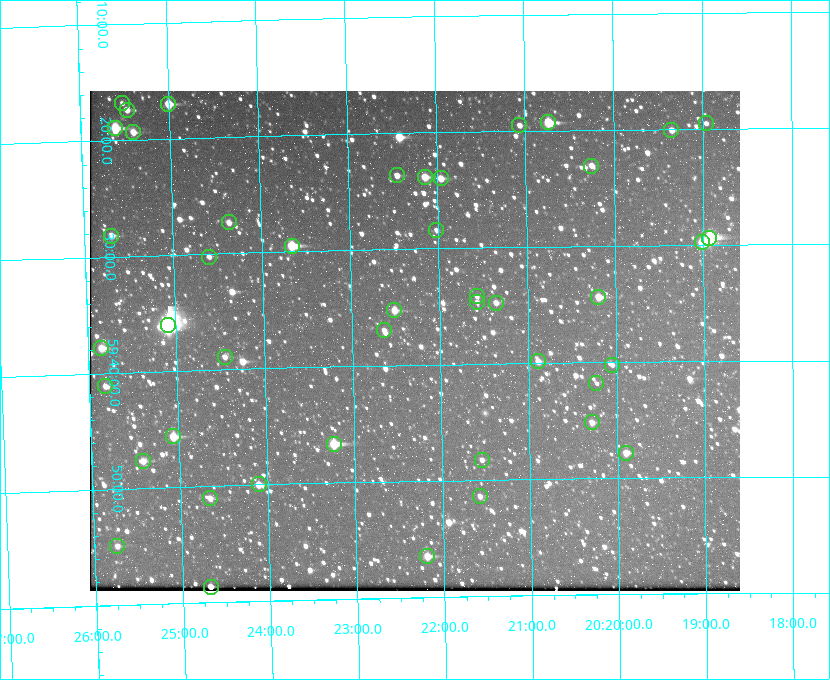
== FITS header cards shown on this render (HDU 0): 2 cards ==
NAXIS1  =                  650 / Width of table row in bytes
NAXIS2  =                  500 / Number of rows in table

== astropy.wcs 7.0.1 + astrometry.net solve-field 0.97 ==
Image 650 x 500 px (HDU 0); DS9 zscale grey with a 90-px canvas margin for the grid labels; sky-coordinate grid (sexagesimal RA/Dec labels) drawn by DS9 from the SOLVED WCS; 45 Tycho-2 reference stars matched to detected sources circled (green)
Header WCS: none
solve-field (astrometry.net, Tycho-2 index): SOLVED blind (the file carries no WCS)
Solved WCS: RA---TAN-SIP/DEC--TAN-SIP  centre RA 20:22:17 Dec +59:38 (305.57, +59.63 deg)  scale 5.17 arcsec/px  FOV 56.0' x 43.1'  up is -179 deg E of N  parity flipped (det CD > 0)
(file carries no celestial WCS; the grid is the blind solution)
Tycho-2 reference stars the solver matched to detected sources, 45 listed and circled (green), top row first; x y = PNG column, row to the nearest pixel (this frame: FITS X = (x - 90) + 1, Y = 500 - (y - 91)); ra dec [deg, ICRS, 3 dp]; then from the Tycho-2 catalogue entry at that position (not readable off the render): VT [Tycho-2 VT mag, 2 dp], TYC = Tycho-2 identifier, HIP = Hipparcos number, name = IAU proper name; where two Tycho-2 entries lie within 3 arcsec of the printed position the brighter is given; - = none
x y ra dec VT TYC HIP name
122 103 306.381 +59.280 11.91 3949-849-1 - -
168 104 306.252 +59.284 9.41 3949-1643-1 - -
127 110 306.368 +59.290 11.15 3949-1131-1 - -
548 122 305.185 +59.322 8.95 3949-1869-1 - -
706 123 304.741 +59.325 12.05 3949-499-1 - -
519 125 305.266 +59.325 11.55 3949-717-1 - -
115 128 306.403 +59.316 8.76 3949-1785-1 - -
671 130 304.838 +59.335 10.93 3949-1877-1 - -
133 132 306.353 +59.322 10.67 3949-467-1 - -
591 166 305.064 +59.384 11.29 3949-93-1 - -
397 175 305.613 +59.394 10.81 3949-1261-1 - -
425 177 305.535 +59.397 10.37 3949-1383-1 - -
441 178 305.490 +59.400 10.79 3949-1179-1 - -
229 222 306.091 +59.456 11.36 3949-919-1 - -
436 230 305.505 +59.474 11.77 3949-1259-1 - -
111 236 306.423 +59.470 10.87 3949-1331-1 - -
709 238 304.733 +59.490 8.93 3949-1451-1 - -
702 242 304.755 +59.496 9.37 3949-615-1 - -
292 246 305.915 +59.492 9.25 3949-1149-1 - -
209 257 306.149 +59.504 12.27 3949-401-1 - -
477 296 305.394 +59.570 11.70 3949-405-1 - -
598 297 305.049 +59.573 10.18 3949-1099-1 - -
477 302 305.393 +59.578 11.77 3949-137-1 - -
496 303 305.340 +59.579 10.98 3949-39-1 - -
394 310 305.628 +59.588 10.19 3949-1517-1 - -
168 325 306.271 +59.600 6.45 3949-2016-1 100714 -
384 330 305.659 +59.616 11.86 3949-1415-1 - -
101 348 306.462 +59.631 10.07 3949-521-1 - -
225 357 306.113 +59.648 11.13 3949-1837-1 - -
538 361 305.223 +59.664 11.52 3949-1631-1 - -
612 365 305.013 +59.671 12.48 3949-1826-1 - -
596 383 305.057 +59.697 12.28 3949-191-1 - -
105 386 306.454 +59.685 11.15 3949-15-1 - -
592 422 305.073 +59.753 11.06 3949-89-1 - -
173 436 306.265 +59.761 9.71 3949-555-1 - -
334 444 305.808 +59.778 8.73 3949-715-1 100545 -
626 453 304.976 +59.797 11.33 3949-1031-1 - -
482 460 305.387 +59.804 11.49 3949-285-1 - -
143 461 306.354 +59.795 10.50 3949-971-1 - -
259 484 306.026 +59.833 10.93 3949-785-1 - -
480 496 305.395 +59.857 11.71 3949-313-1 - -
210 498 306.165 +59.851 11.26 3949-49-1 - -
117 546 306.434 +59.916 11.17 3949-1155-1 - -
427 556 305.548 +59.941 10.72 3949-815-1 - -
211 587 306.171 +59.978 11.59 3949-311-1 - -